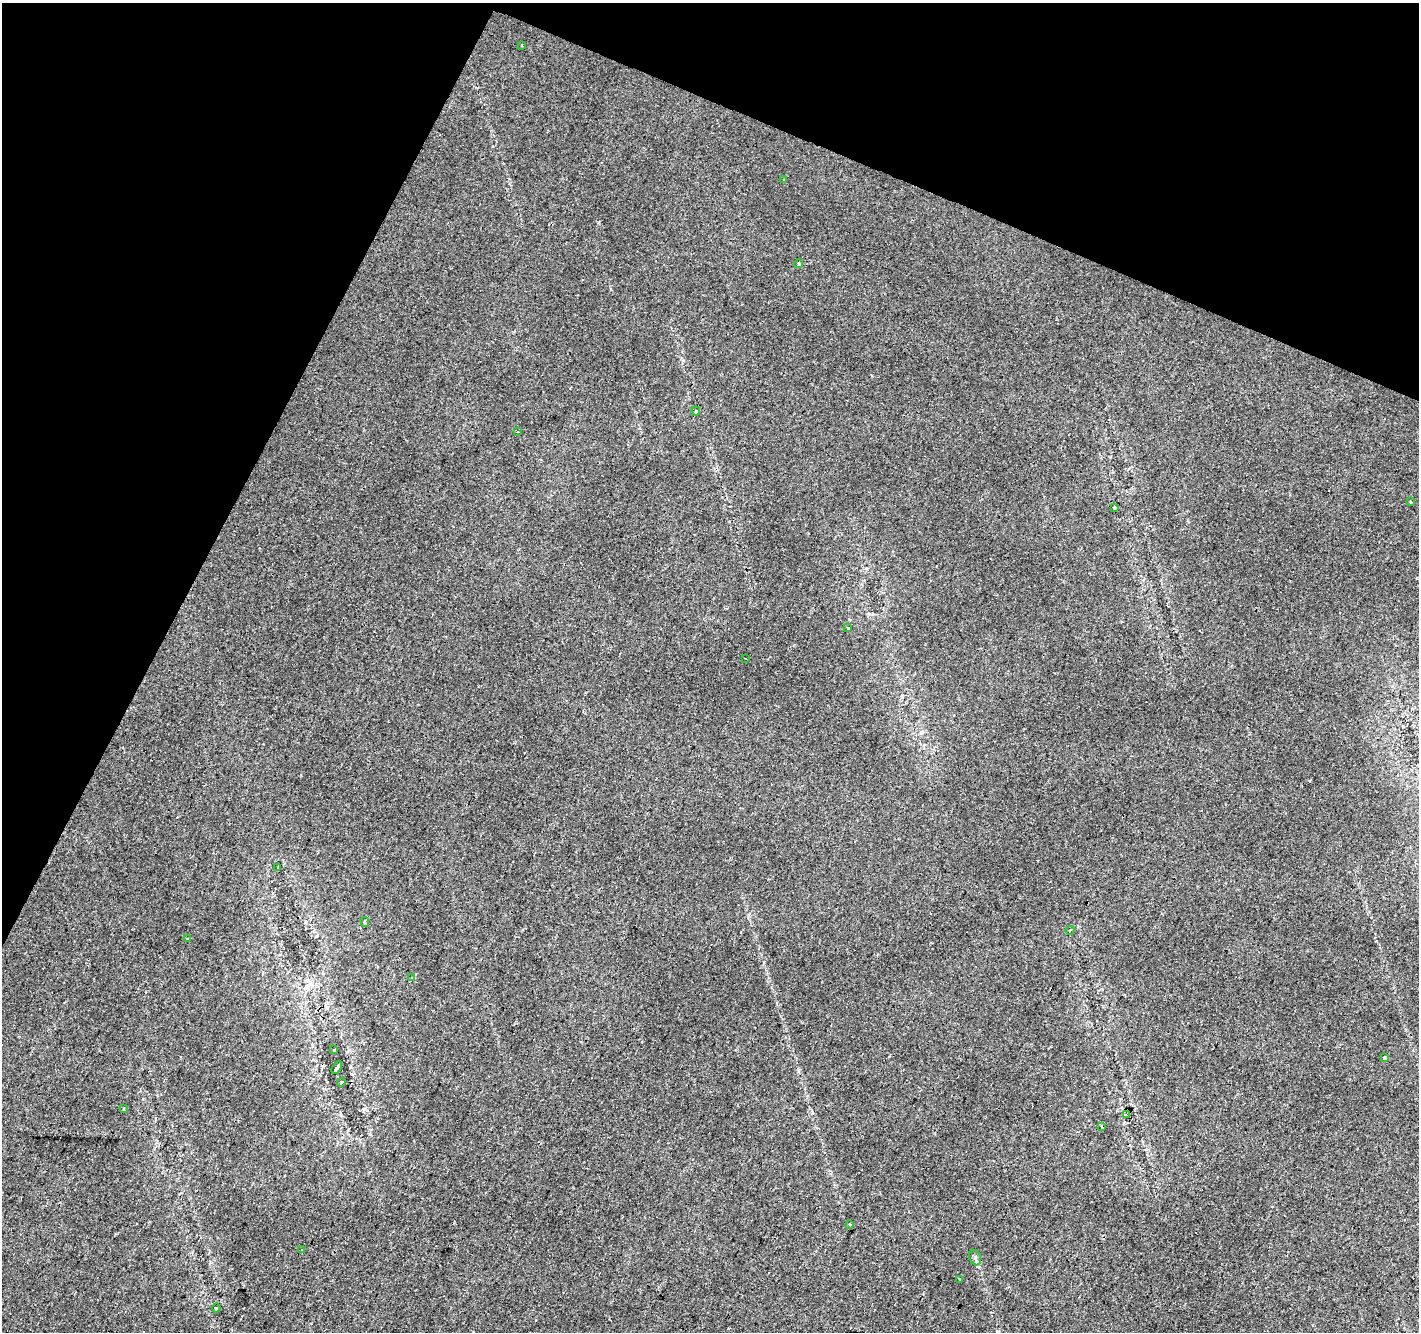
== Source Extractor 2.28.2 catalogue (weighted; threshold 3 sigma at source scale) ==
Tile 2 of 4 x 4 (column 2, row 1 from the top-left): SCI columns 1418-2834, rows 4191-5520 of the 5673 x 5786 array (HDU 1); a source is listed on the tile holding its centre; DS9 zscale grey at full resolution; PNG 1421 x 1334 px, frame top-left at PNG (2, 3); each listed source drawn as its Kron ellipse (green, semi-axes under 4 px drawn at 4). Shown black and unused: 22% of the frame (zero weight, under 2 of 3 exposures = <1% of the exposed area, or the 3 px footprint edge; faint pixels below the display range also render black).
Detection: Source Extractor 2.28.2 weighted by HDU 2 'WHT'; one run over the whole footprint, this tile lists its part. Background 0.0181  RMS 0.0062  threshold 0.0279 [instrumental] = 3 sigma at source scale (4.5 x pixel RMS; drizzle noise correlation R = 1.50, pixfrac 1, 0.0396/0.0396 arcsec/px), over >= 5 px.
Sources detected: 38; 12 cosmic-ray / hot-pixel residue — neither listed nor drawn; the other 26 listed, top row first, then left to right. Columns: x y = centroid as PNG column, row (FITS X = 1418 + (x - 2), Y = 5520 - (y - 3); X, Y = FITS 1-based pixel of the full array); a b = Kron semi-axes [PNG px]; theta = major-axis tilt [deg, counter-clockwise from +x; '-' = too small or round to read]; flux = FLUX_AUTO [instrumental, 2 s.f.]
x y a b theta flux
522 45 3 2 - 0.64
784 180 3 3 - 96
798 264 4 3 - 11
696 411 4 4 - 0.89
518 432 3 3 - 0.59
1411 502 3 3 - 1.6
1114 507 3 3 - 2
848 627 3 3 - 7
746 658 3 3 - 1
278 868 4 3 - 4.1
365 922 5 4 - 1.6
1070 930 4 3 - 0.64
188 939 3 3 - 2.3
411 978 4 2 - 0.54
334 1050 3 3 - 11
1385 1058 3 3 - 4.7
337 1068 7 3 57 38
341 1082 4 3 - 22
124 1109 3 2 - 1.1
1126 1115 4 4 - 1.2
1102 1127 4 3 - 0.78
850 1224 3 3 - 3.4
302 1249 3 2 - 0.6
975 1258 8 6 -70 1.7
960 1280 4 3 - 3
216 1308 4 3 - 4
Unlisted compact peaks at least as high as the median listed source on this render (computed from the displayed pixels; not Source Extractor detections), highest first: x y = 349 1050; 599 222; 798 1070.